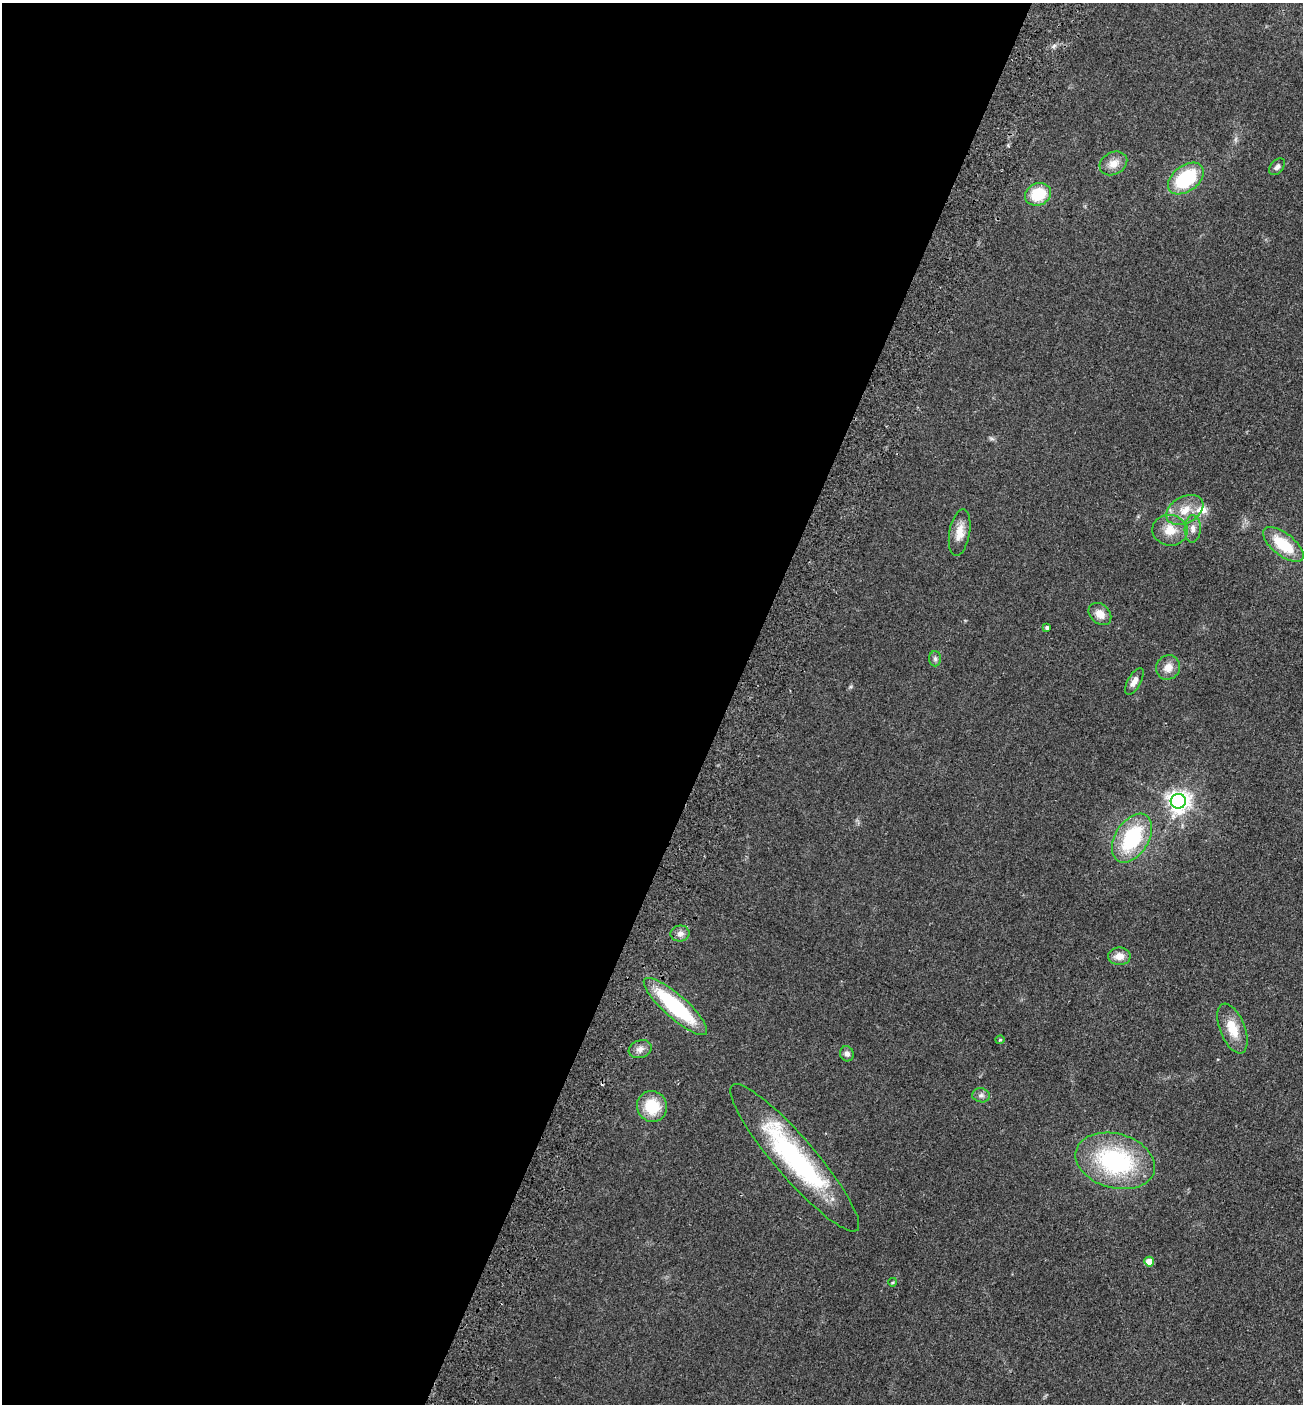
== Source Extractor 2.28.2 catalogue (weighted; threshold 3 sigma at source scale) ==
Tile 5 of 4 x 4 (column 1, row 2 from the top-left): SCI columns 196-1496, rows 2832-4233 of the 5727 x 5663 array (HDU 1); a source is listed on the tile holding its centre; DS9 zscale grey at full resolution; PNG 1305 x 1406 px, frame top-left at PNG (2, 3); each listed source drawn as its Kron ellipse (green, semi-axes under 4 px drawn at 4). Shown black and unused: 56% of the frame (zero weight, under 2 of 3 exposures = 3% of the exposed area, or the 3 px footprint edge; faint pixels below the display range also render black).
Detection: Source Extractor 2.28.2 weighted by HDU 2 'WHT'; one run over the whole footprint, this tile lists its part. Background 0.111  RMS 0.0093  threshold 0.042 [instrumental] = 3 sigma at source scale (4.5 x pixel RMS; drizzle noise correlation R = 1.50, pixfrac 1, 0.05/0.05 arcsec/px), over >= 5 px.
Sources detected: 31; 1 cosmic-ray / hot-pixel residue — neither listed nor drawn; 1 inside a brighter listed object's ellipse — not listed separately; the other 29 listed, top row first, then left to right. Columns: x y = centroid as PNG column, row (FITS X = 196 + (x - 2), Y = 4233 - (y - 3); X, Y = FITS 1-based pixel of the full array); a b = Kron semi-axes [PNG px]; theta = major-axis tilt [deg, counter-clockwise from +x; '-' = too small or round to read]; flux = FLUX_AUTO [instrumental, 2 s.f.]
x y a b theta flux
1113 163 14 11 28 9.2
1277 167 9 6 48 3.8
1186 179 20 13 37 58
1038 194 13 11 24 31
1185 510 20 13 27 16
1193 529 13 8 87 5.8
1170 530 18 15 -7 16
960 533 23 10 80 12
1283 544 24 11 -38 33
1100 614 13 9 -42 9.1
1047 627 3 3 - 1.7
935 659 7 6 - 2.2
1168 667 12 11 - 8.8
1134 681 15 6 61 6
1178 801 7 7 - 610
1132 838 27 16 58 70
680 933 9 8 - 4.1
1119 956 11 9 0 8.3
675 1006 41 11 -42 85
1232 1029 26 12 -68 19
1000 1040 4 4 - 0.94
640 1049 12 8 18 5.2
847 1054 8 6 -67 3.4
981 1095 9 7 -8 3.2
652 1106 15 15 - 29
795 1158 96 20 -49 150
1115 1161 40 27 -16 110
1149 1262 5 5 - 14
893 1282 4 3 - 0.89